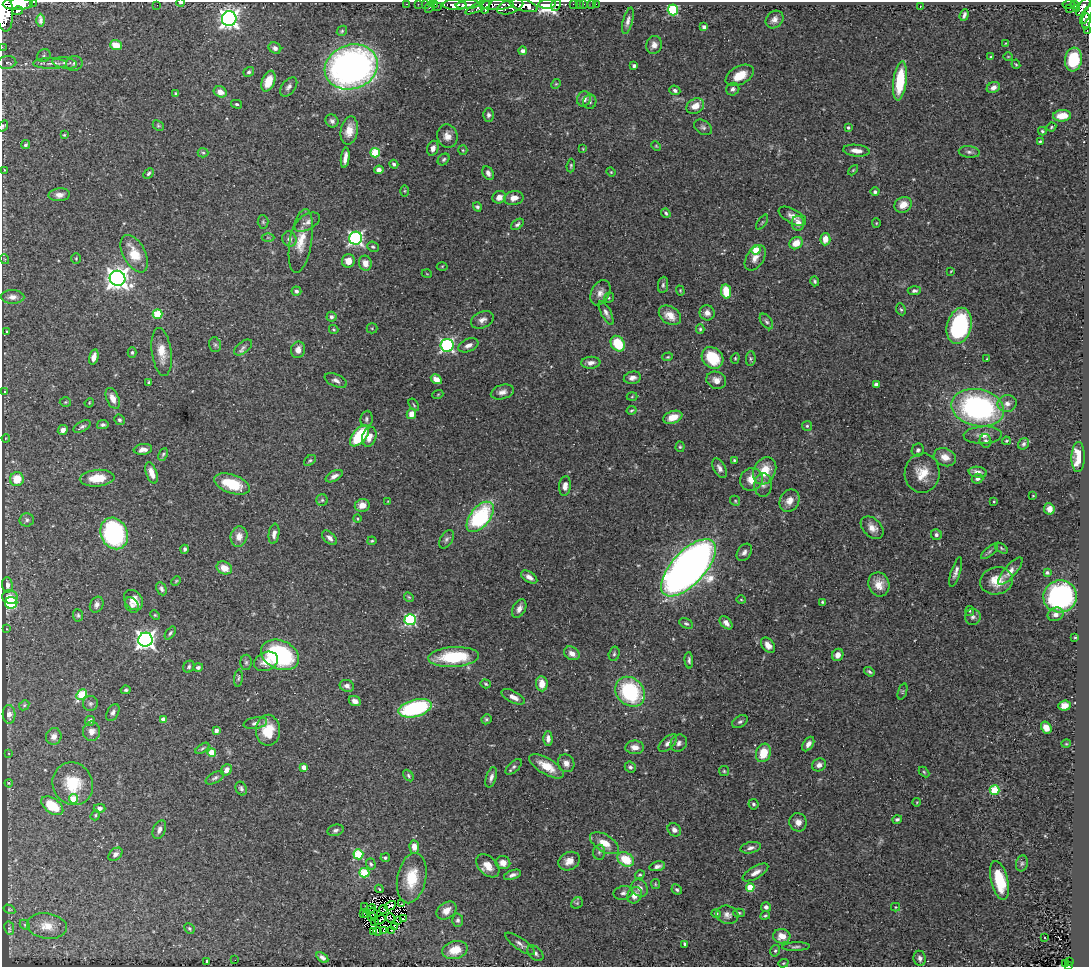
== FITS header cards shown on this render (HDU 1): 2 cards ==
NAXIS1  =                 1087
NAXIS2  =                  965

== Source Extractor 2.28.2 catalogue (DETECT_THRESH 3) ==
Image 1087 x 965 px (HDU 1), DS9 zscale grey, 1 PNG px = 1 image px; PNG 1091 x 969 px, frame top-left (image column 1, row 965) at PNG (2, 2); each listed source drawn as its Kron ellipse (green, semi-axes under 4 px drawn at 4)
Background 0.687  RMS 0.039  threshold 0.118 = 3 sigma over >= 5 px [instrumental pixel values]
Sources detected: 439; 2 with non-positive FLUX_AUTO (blend fragments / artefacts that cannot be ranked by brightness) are neither listed nor drawn; the other 437 listed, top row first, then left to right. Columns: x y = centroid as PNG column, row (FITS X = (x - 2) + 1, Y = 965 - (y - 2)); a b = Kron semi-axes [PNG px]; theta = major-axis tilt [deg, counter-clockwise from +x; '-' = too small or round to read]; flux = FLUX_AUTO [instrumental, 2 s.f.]
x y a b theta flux
34 2 3 2 - 64
181 3 4 3 - 3.8
18 4 15 6 1 4200
407 4 3 2 - 20
418 4 2 2 - 11
425 4 2 2 - 21
435 4 3 2 - 9.5
547 4 9 3 4 31000
574 4 3 2 - 30
579 4 2 2 - 8.3
584 4 2 2 - 12
592 4 2 2 - 3.7
596 4 2 2 - 5.3
1069 4 6 3 1 200
157 5 2 2 - 40
455 5 12 5 -3 2100
468 5 12 4 4 1700
497 5 17 5 2 1000
524 5 14 6 -16 3300
556 5 6 4 73 330
1075 5 4 3 - 190
437 6 3 2 - 9.3
510 6 13 7 19 1600
920 6 3 2 - 2.6
430 7 6 3 62 110
479 7 15 4 26 770
486 7 7 4 78 520
1083 7 10 5 53 580
1070 9 2 2 - 6.7
1076 9 4 3 - 120
673 10 5 5 - 240
4 11 20 8 -86 5800
18 11 5 3 - 340
964 15 6 3 71 7
1086 15 10 3 60 340
229 19 7 7 - 1400
774 19 10 8 43 13
41 20 6 3 -90 6.5
628 21 14 5 75 11
1086 21 8 4 86 190
704 27 4 4 - 7.1
1087 30 3 2 - 14
342 31 6 4 47 4.1
1006 43 4 4 - 2.6
116 45 6 5 - 41
654 45 9 8 - 16
2 47 2 2 - 12
275 48 6 5 - 11
523 51 4 4 - 9
44 56 7 6 - 6
991 57 3 3 - 3.9
1008 57 5 3 - 2.2
1073 59 12 8 82 140
7 63 9 6 8 10
50 63 17 5 -1 16
65 63 12 5 -8 13
74 63 8 7 - 8.3
1016 64 5 4 - 3.2
634 66 4 4 - 6.7
351 67 27 22 19 1400
249 72 5 4 - 5.6
740 75 15 9 28 49
268 81 11 6 69 45
900 81 20 6 83 140
556 84 5 4 - 3
289 87 11 6 51 10
993 87 7 5 29 14
733 89 7 6 - 8.8
675 90 5 4 - 7
220 92 7 5 -26 22
176 94 4 4 - 5
584 99 8 6 59 16
590 102 7 6 - 6.1
236 104 5 4 - 4.6
695 106 9 7 29 29
488 115 6 5 - 7.2
1062 116 9 5 5 44
332 121 7 6 - 8
158 125 6 4 -43 3.7
3 126 6 4 56 3.8
703 127 10 6 -33 8.6
848 127 4 4 - 5.7
1051 127 5 3 - 3.6
349 130 14 8 80 30
1042 131 4 4 - 3.8
64 135 4 3 - 2.7
447 136 12 10 -74 22
1040 141 4 3 - 3.5
25 145 5 4 - 4.6
656 146 5 3 - 2.7
433 148 8 5 72 14
583 149 4 3 - 2.1
463 150 5 5 - 3.6
856 151 13 6 -6 21
969 152 10 6 -6 8.9
203 153 5 4 - 3.7
375 153 5 5 - 120
345 158 10 4 82 17
444 159 6 5 - 5.2
394 164 4 4 - 8.6
571 166 7 4 84 4.2
4 170 4 3 - 2.5
379 170 5 4 - 14
853 170 6 3 45 2.8
611 172 4 4 - 2.6
149 173 6 4 45 4.7
488 173 7 5 -62 12
405 191 6 4 -90 3
875 192 4 4 - 7.4
59 195 11 6 4 17
499 197 7 6 - 19
514 198 10 7 9 20
903 205 9 7 27 31
477 207 5 4 - 5.9
666 213 5 3 - 4.5
792 216 15 7 -29 17
263 222 6 5 - 4.7
307 222 14 7 30 14
762 222 9 3 56 3.5
798 223 7 6 - 22
876 223 5 4 - 2.6
517 224 7 4 40 5.9
268 237 6 4 0 4
356 238 6 6 - 670
289 239 8 7 - 11
825 239 6 5 - 27
301 241 32 11 81 52
796 243 7 6 - 34
373 247 6 5 - 4.7
756 250 5 4 - 77
134 254 20 11 -62 62
76 258 5 4 - 3.6
755 258 14 8 57 23
4 259 5 3 - 2.9
348 261 7 6 - 28
365 263 7 6 - 25
442 266 5 3 - 2.4
951 271 4 2 - 2.1
427 274 5 3 - 1.9
117 278 8 7 - 2200
815 281 5 4 - 4.4
663 285 8 5 83 5.9
296 291 5 4 - 6.1
680 291 5 4 - 2.6
726 291 7 5 -80 66
914 291 7 4 2 6.3
600 293 13 9 62 18
12 297 12 7 -1 17
609 298 5 4 - 3.7
901 309 6 4 -65 4.3
606 313 13 5 -62 9.8
707 313 7 7 - 17
157 314 5 4 - 120
670 315 12 8 -34 33
331 317 5 5 - 8.5
482 320 12 8 23 15
766 321 9 5 -54 6.4
959 326 18 12 75 260
372 328 5 5 - 3.1
334 329 5 4 - 3.2
700 329 5 4 - 4
7 331 3 2 - 2.5
618 344 8 6 -55 95
215 345 7 5 -74 5.6
447 345 6 6 - 480
468 345 10 6 24 13
243 347 11 5 38 9.3
298 350 8 7 - 19
132 352 5 4 - 5.1
162 352 24 9 -83 44
94 357 8 4 76 18
668 357 5 4 - 3.4
713 358 12 9 -44 110
735 358 5 4 - 3.3
751 358 7 5 84 5
987 359 3 2 - 2
591 363 9 6 4 14
632 378 9 6 12 12
436 379 6 4 -32 23
336 380 12 6 -24 11
716 380 10 8 -24 19
149 383 4 3 - 4.8
876 384 4 4 - 7.3
4 391 3 2 - 2.3
502 392 12 7 17 15
438 394 5 3 - 2.3
632 397 5 3 - 2.3
113 398 11 6 -67 21
65 402 6 5 - 3.6
89 403 5 4 - 2.5
1007 404 9 8 - 17
414 405 7 3 -55 3.4
978 408 27 18 -12 590
632 410 5 3 - 3.5
411 414 5 5 - 26
673 417 10 6 20 35
366 419 8 6 82 6.4
119 420 5 5 - 5.4
103 425 6 4 13 6.7
807 426 5 5 - 4.6
82 427 9 5 27 6.8
63 430 5 4 - 15
983 435 19 8 3 24
359 436 12 6 50 150
369 437 10 7 71 21
6 438 4 3 - 2.3
985 441 7 6 - 9.5
1006 441 4 4 - 3.1
1024 444 6 5 - 5.9
680 447 5 4 - 3.8
143 449 9 5 8 15
918 450 6 6 - 6.7
163 454 6 4 62 4.1
945 457 11 8 -22 26
1078 457 15 6 89 55
310 460 7 4 39 4.5
734 460 4 4 - 4
719 468 11 6 -61 13
765 471 14 11 62 58
978 472 9 5 -8 15
152 473 11 5 -71 26
922 473 20 17 84 54
334 476 9 5 29 12
97 478 17 8 5 53
17 479 7 7 - 49
751 479 11 11 - 37
977 479 6 5 - 6.7
232 484 18 9 -18 88
763 485 12 9 84 15
565 486 10 6 83 16
1033 496 3 2 - 1.7
322 500 5 5 - 5.2
388 501 3 2 - 1.8
735 501 5 4 - 3.4
790 501 11 9 60 23
994 501 3 2 - 2.8
362 505 7 6 - 27
1049 509 5 5 - 14
480 517 18 10 50 280
357 519 4 4 - 3.8
27 520 7 6 - 7
872 528 13 9 -44 22
114 533 16 13 -67 340
274 534 10 5 81 13
936 535 5 5 - 6.9
239 536 10 8 73 25
330 538 9 5 -43 13
446 539 10 6 60 8.5
372 541 5 3 - 3.5
1001 548 7 3 -37 3.9
184 549 4 3 - 6.2
990 551 10 4 40 5.9
744 552 9 6 58 9.8
224 568 8 6 -23 32
688 568 36 16 47 2700
1010 571 17 6 49 18
956 572 15 4 72 13
1047 573 4 4 - 4.7
529 577 9 5 -33 14
176 581 5 3 - 2.8
996 581 16 13 9 47
879 584 12 10 -70 31
7 585 8 5 -87 14
161 589 7 5 -64 7
1060 596 16 16 - 490
10 597 8 6 -13 25
409 597 5 4 - 3.2
133 600 11 8 -51 25
741 600 5 3 - 2.6
822 602 4 3 - 3.6
11 603 6 6 - 120
97 605 8 6 63 9.9
132 605 8 6 -54 9
519 609 10 6 63 16
970 611 5 4 - 3.5
1056 614 8 6 20 11
78 615 6 5 - 5
155 615 5 4 - 3
973 617 8 8 - 10
410 620 5 5 - 360
726 623 8 5 -48 15
686 624 7 4 -28 5.1
7 629 4 2 - 1.8
170 633 7 3 56 5
1075 637 3 2 - 1.9
145 640 7 7 - 1300
768 645 8 6 -51 18
572 653 8 6 -31 18
614 654 7 5 74 5.4
280 655 20 14 -23 310
838 655 6 5 - 20
454 657 25 10 3 150
689 660 8 4 -86 6.9
266 661 12 9 24 27
246 662 7 6 - 5.9
189 667 6 5 - 5
198 667 5 4 - 6.9
869 672 6 4 -35 5.4
238 678 8 4 84 4.3
486 684 5 4 - 3.8
542 684 7 5 -84 33
347 686 7 6 - 10
126 690 5 4 - 4.6
630 692 16 13 -46 250
902 692 8 3 71 3.9
82 695 6 5 - 130
513 697 13 6 -27 21
355 701 6 5 - 12
90 704 7 7 - 7.5
24 705 5 4 - 3.9
1065 706 6 5 - 17
415 708 17 8 16 320
113 712 9 5 62 9.8
9 714 9 6 -85 12
163 719 4 4 - 24
486 719 5 4 - 5
90 721 5 4 - 8.6
740 722 8 5 30 6.8
255 723 12 5 10 9.6
1046 728 6 5 - 24
216 730 4 4 - 14
268 730 15 12 89 67
92 731 10 8 86 18
54 736 8 7 - 14
548 738 7 4 -88 13
668 743 11 6 42 11
679 743 9 7 54 10
808 744 8 5 57 12
1066 744 5 3 - 2
635 747 9 7 0 18
202 748 8 4 35 4.4
212 752 4 4 - 66
9 753 3 3 - 2.3
763 753 9 7 69 57
566 763 9 8 - 17
819 765 7 6 - 14
546 766 19 8 -31 48
304 767 4 4 - 24
514 767 10 5 43 6.6
630 767 6 5 - 7.2
226 770 6 5 - 14
724 771 5 5 - 3.7
924 772 6 4 -46 3.2
408 776 6 4 -54 4.6
491 777 10 5 72 10
215 778 10 5 29 7.2
9 783 4 3 - 2.7
73 784 22 20 -61 89
241 788 7 5 -66 7
995 790 5 4 - 140
73 799 5 4 - 78
917 802 4 3 - 1.9
753 804 5 5 - 6
52 806 12 7 -35 87
100 808 6 4 1 9.8
95 815 5 4 - 3.8
897 819 5 4 - 5.6
798 822 9 8 - 17
159 830 10 6 68 13
335 830 8 5 18 7.2
674 830 7 6 - 12
604 843 16 8 -31 41
414 847 7 4 -85 21
751 848 10 5 12 10
599 852 7 6 - 6.6
115 854 8 5 41 9.4
358 854 5 5 - 170
385 858 4 4 - 4.2
626 859 9 6 -31 72
569 861 11 8 28 23
503 863 7 6 - 18
1022 863 8 6 74 6.7
371 864 6 4 -74 6
488 866 14 9 -45 29
657 866 8 4 11 10
755 872 14 6 31 19
364 873 5 4 - 140
512 875 9 4 19 9.9
640 875 5 4 - 3.6
412 878 25 14 79 83
1000 880 20 8 -76 120
655 884 5 4 - 3
750 887 4 4 - 84
640 888 9 7 -54 15
379 889 4 3 - 2.5
677 889 5 4 - 5.1
623 893 10 6 12 10
635 895 9 7 59 22
577 903 6 5 - 4.1
401 904 2 2 - 2.7
390 906 6 2 30 2
365 907 2 2 - 2.2
766 907 5 5 - 8.9
895 907 4 4 - 2.7
9 909 6 4 -32 3
370 909 6 3 39 0.36
383 910 4 2 - 0.9
446 910 11 7 35 26
363 913 4 2 - 0.43
366 913 3 2 - 0.19
739 913 6 4 1 3.9
373 914 6 2 -73 0.48
716 914 4 4 - 6.7
727 915 11 9 -17 14
765 915 5 3 - 3.9
371 917 3 2 - 0.25
391 918 5 2 - 1.9
403 919 3 3 - 2.8
380 920 6 2 37 6.9
458 920 7 5 89 7.4
374 921 3 2 - 2.8
397 921 4 3 - 3.8
25 925 6 4 -45 3.7
47 926 20 13 -8 41
394 926 2 2 - 2.8
9 928 7 5 -81 4.2
189 928 5 4 - 4.2
392 930 2 2 - 0.37
373 931 3 2 - 1.6
377 931 4 2 - 2.8
384 931 4 3 - 3.2
782 936 8 7 - 28
1045 938 3 3 - 21
520 944 17 5 -35 12
685 944 4 3 - 6.2
796 947 14 3 2 6.7
455 950 13 9 16 49
775 951 6 4 75 4.5
535 953 9 6 -45 8.7
322 957 7 4 -34 9.6
920 958 7 6 - 12
235 960 2 2 - 1.9
207 961 3 3 - 6
1069 961 4 2 - 15
783 963 5 4 - 2.9
1066 964 3 3 - 17
1068 965 3 3 - 20
At the frame edge (FLAGS 8, measured only in part): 9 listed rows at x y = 34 2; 181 3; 18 4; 4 11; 1086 15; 1087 30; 2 47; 3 126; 1068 965
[2 non-positive-flux detections neither listed nor drawn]